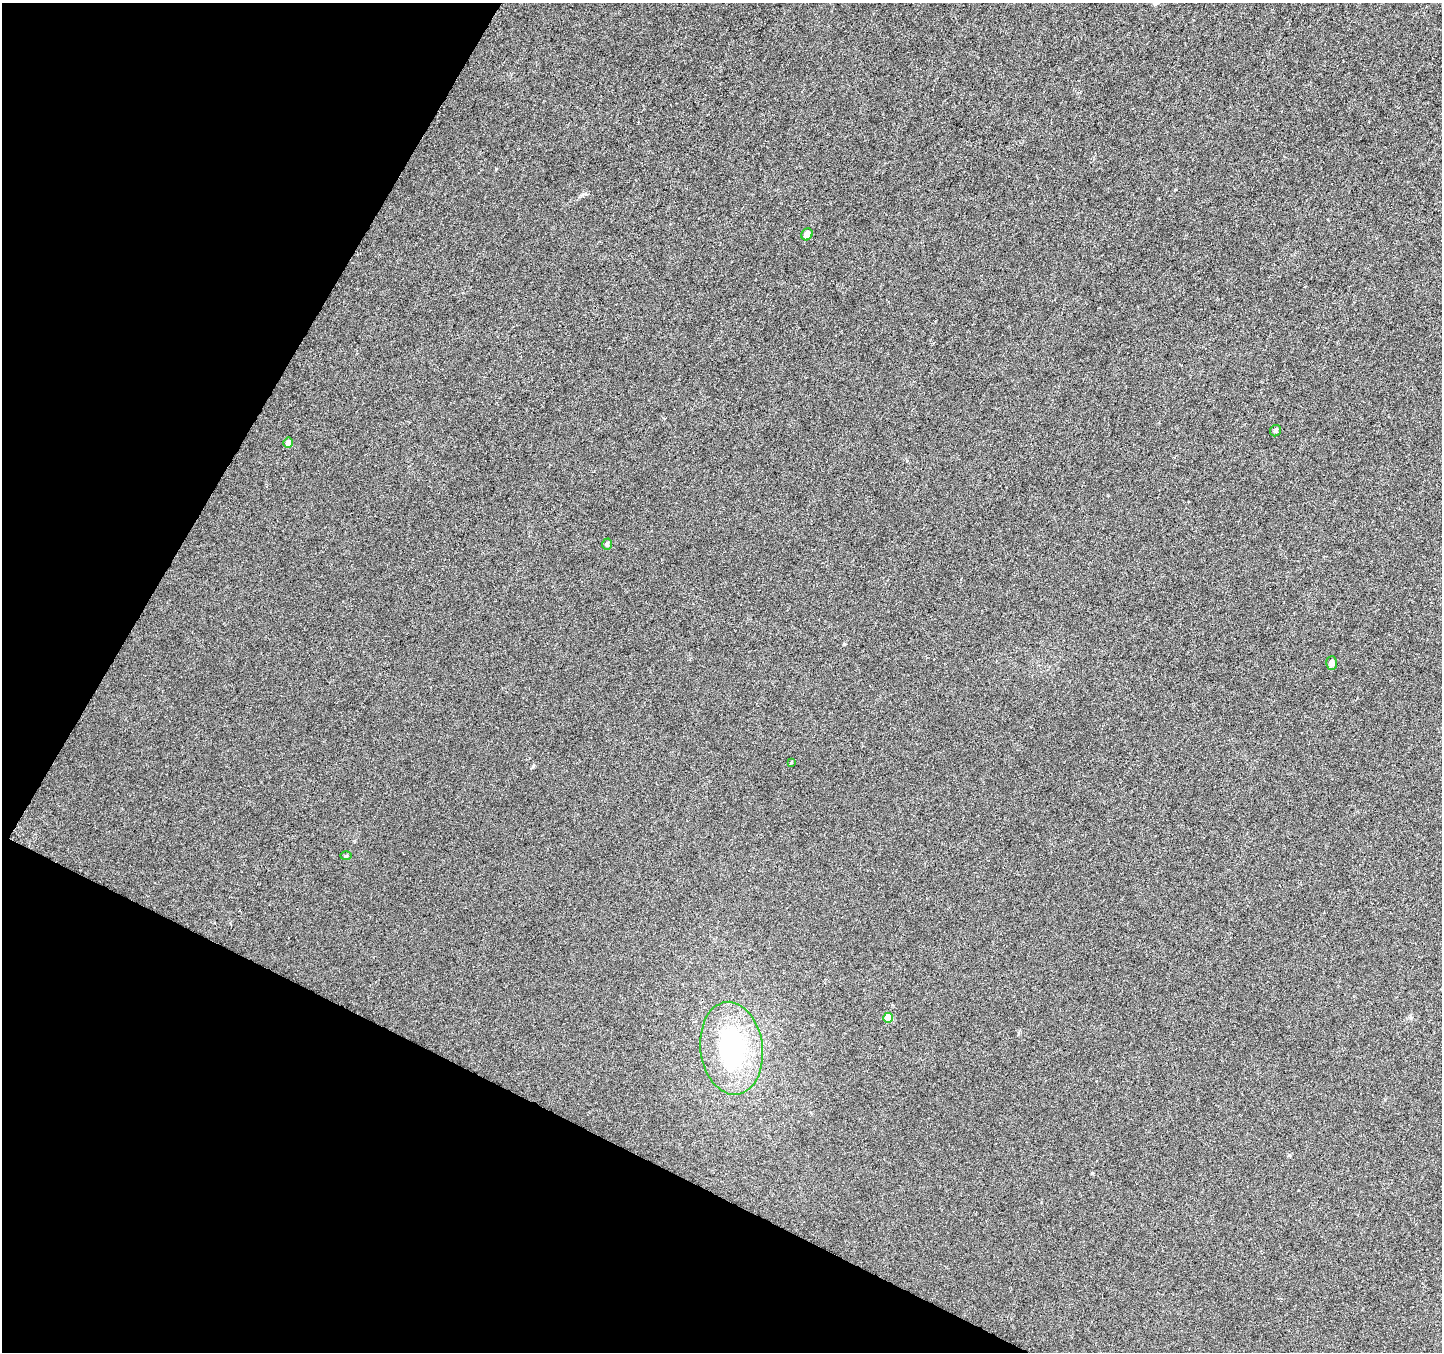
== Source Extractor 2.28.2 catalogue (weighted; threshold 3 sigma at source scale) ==
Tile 9 of 4 x 4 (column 1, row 3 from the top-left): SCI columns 1-1440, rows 1551-2900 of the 5771 x 5868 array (HDU 1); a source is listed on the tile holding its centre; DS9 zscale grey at full resolution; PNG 1444 x 1354 px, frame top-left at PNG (2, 3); each listed source drawn as its Kron ellipse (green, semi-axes under 4 px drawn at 4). Shown black and unused: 25% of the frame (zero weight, under 3 of 6 exposures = <1% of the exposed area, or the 3 px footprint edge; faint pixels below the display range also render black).
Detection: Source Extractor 2.28.2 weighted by HDU 2 'WHT'; one run over the whole footprint, this tile lists its part. Background 0.00617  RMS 0.0033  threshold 0.0134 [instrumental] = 3 sigma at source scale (4.09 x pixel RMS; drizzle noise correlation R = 1.36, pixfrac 0.8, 0.0396/0.0396 arcsec/px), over >= 5 px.
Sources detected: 9; all 9 listed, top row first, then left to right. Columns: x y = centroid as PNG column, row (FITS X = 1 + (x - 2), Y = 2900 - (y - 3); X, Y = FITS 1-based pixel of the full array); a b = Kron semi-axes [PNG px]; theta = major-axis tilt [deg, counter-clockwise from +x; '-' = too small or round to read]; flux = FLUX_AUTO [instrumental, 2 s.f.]
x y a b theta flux
807 234 6 5 - 2.8
1276 431 6 5 - 0.64
288 442 5 4 - 1.8
607 544 6 4 73 0.7
1331 663 7 5 87 1.2
791 762 3 2 - 0.42
346 856 6 4 2 0.35
888 1018 5 5 - 8
731 1048 47 31 -83 41